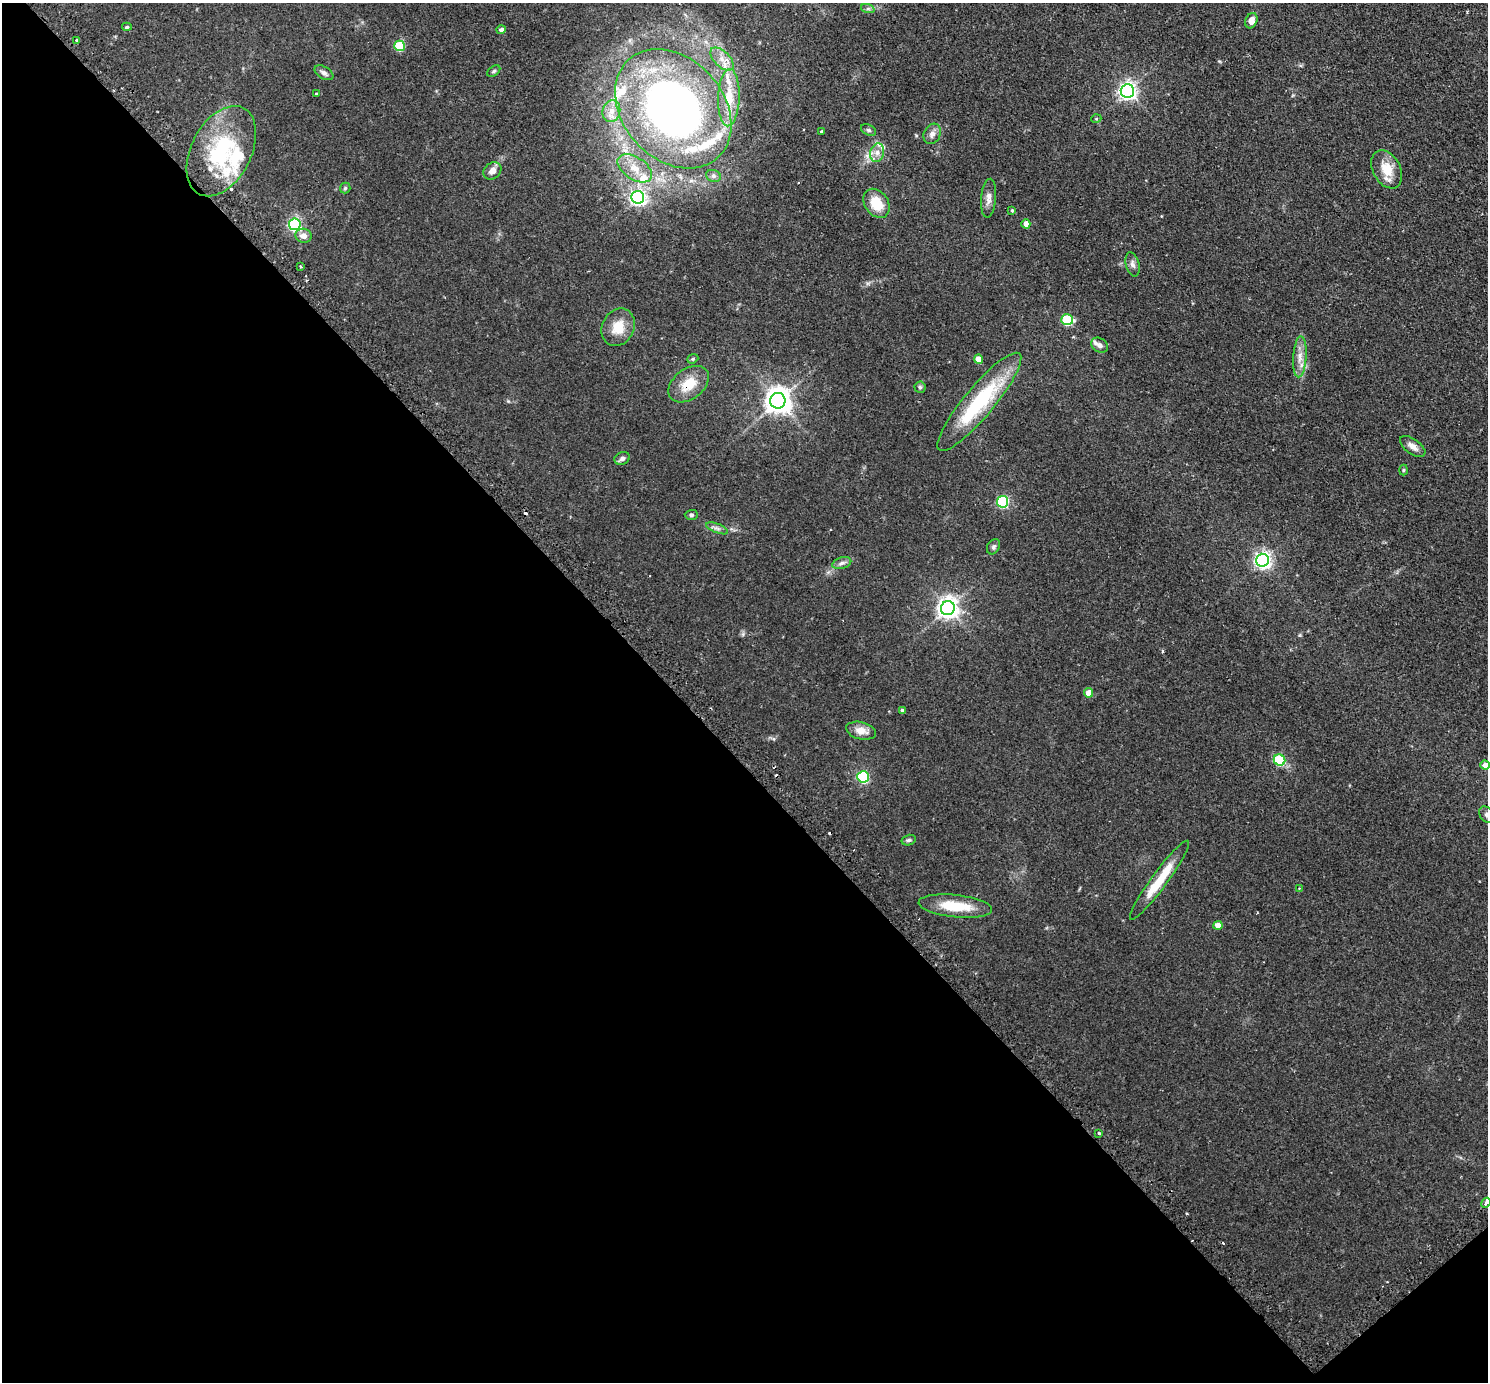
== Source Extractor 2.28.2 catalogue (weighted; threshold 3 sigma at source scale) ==
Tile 14 of 4 x 4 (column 2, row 4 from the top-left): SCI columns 1536-3021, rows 187-1566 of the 6041 x 6039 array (HDU 1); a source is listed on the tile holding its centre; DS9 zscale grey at full resolution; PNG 1490 x 1384 px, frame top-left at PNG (2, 3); each listed source drawn as its Kron ellipse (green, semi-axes under 4 px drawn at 4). Shown black and unused: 46% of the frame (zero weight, under 2 of 3 exposures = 4% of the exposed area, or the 3 px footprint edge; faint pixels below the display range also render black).
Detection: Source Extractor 2.28.2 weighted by HDU 2 'WHT'; one run over the whole footprint, this tile lists its part. Background 0.0806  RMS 0.0067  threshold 0.0301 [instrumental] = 3 sigma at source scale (4.5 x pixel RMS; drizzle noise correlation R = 1.50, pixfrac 1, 0.05/0.05 arcsec/px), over >= 5 px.
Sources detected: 83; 6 cosmic-ray / hot-pixel residue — neither listed nor drawn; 9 inside a brighter listed object's ellipse — not listed separately; the other 68 listed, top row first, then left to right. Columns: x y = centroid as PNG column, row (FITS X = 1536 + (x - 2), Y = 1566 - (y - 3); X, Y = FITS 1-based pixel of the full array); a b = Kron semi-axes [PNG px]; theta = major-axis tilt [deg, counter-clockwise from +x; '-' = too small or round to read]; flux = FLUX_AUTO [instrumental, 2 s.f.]
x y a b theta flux
868 9 7 4 -18 1.3
1251 21 8 6 68 4.7
127 27 5 4 - 0.91
501 30 4 4 - 2.9
76 40 3 3 - 0.72
399 46 5 5 - 37
722 59 14 7 -45 6.1
494 71 7 4 36 1
324 73 10 6 -32 2.2
1127 91 6 6 - 250
316 94 3 2 - 0.65
729 98 29 11 88 17
673 109 66 50 -48 330
611 111 11 9 75 5.2
1096 119 5 3 - 0.63
869 130 8 5 -26 1.3
821 131 3 3 - 1.1
932 134 11 8 62 3.9
221 151 48 30 63 61
877 153 9 7 76 3.9
635 168 19 11 -33 10
1387 169 20 13 -61 12
492 171 9 8 - 4.4
713 176 7 6 - 1.7
345 188 5 5 - 1.1
638 197 6 6 - 180
989 198 19 7 85 4
876 203 16 11 -55 14
1012 210 4 3 - 0.83
295 224 6 5 - 110
1026 224 4 4 - 5.7
303 236 8 7 - 3.9
1133 264 12 6 -77 2.8
300 266 3 2 - 0.84
1067 320 6 5 - 43
618 327 19 16 63 13
1099 345 9 7 -34 3.1
1300 357 20 7 86 6.2
693 359 6 4 21 0.91
978 359 4 4 - 9.8
689 384 23 15 37 14
920 387 6 5 - 1.3
778 401 8 7 - 690
979 402 63 15 50 58
1413 446 15 7 -36 4.2
622 458 8 6 25 2.1
1403 470 5 3 - 0.75
1003 502 5 5 - 79
691 515 7 5 0 1.2
717 528 12 4 -21 2.4
993 547 8 6 58 1.5
1263 560 6 6 - 230
842 563 10 5 17 2.2
948 608 7 7 - 420
1089 693 5 4 - 8.5
902 710 4 4 - 1.4
861 731 15 8 -13 6.4
1279 760 6 5 - 54
1485 765 4 4 - 5.9
863 777 6 5 - 77
1487 815 9 6 -56 2.3
909 840 7 5 15 1.3
1159 880 48 8 54 21
1299 888 3 3 - 0.68
955 906 37 11 -6 21
1218 925 4 4 - 7.1
1099 1133 4 3 - 1
1486 1203 5 3 - 4.3
Overlapping masked pixels (flux is a lower limit): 1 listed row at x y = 689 384
Isophote crosses this tile's border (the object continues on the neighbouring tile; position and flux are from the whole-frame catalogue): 3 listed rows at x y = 1485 765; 1487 815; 1486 1203